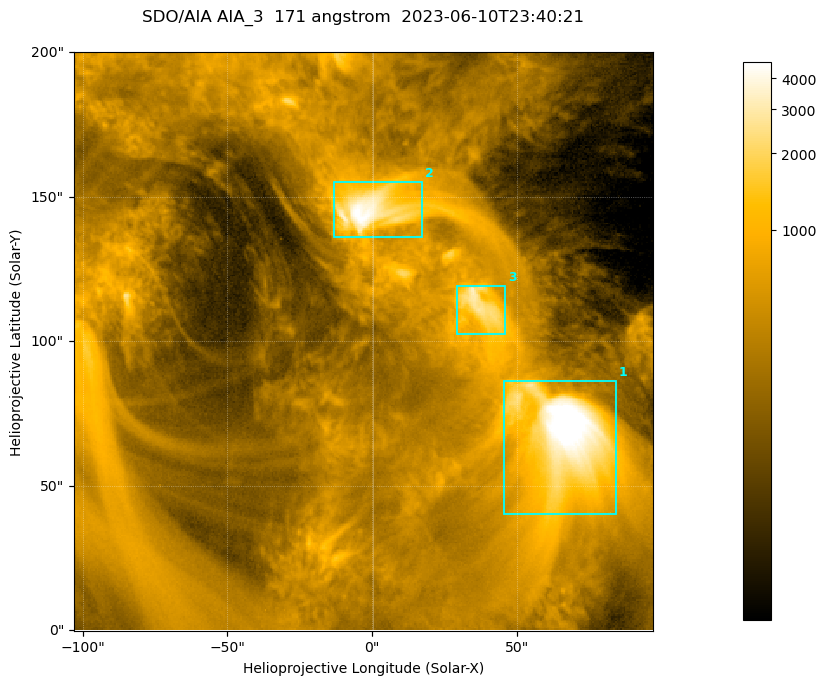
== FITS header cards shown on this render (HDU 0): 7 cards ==
TELESCOP= 'SDO/AIA '           / For AIA: SDO/AIA
INSTRUME= 'AIA_3   '           / For AIA: AIA_ATA1, AIA_ATA2, AIA_ATA3 or AIA_AT
WAVELNTH=                  171 / [angstrom] Wavelength
WAVEUNIT= 'angstrom'           / Wavelength unit: angstrom
DATE-OBS= '2023-06-10T23:40:21.351' / [ISO] Date when observation started; ISO 8
CTYPE1  = 'HPLN-TAN'           / CTYPE1; Typically HPLN
CTYPE2  = 'HPLT-TAN'           / CTYPE2; Typically HPLT

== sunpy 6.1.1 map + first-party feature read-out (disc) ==
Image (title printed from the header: SDO/AIA AIA_3  171 angstrom  2023-06-10T23:40:21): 334 x 334 px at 0.599 arcsec/px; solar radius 945 arcsec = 1577 px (partial field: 1.4% of the solar disc is inside the frame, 100% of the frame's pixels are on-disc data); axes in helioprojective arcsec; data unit not stated in the header (colour bar unlabelled)
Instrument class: DISC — disc imager (sunpy class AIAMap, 171 A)
Bright regions (active regions / flare kernels): reference = the on-disc median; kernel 3 px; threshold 5 sigma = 1090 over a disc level ~352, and >= 1.15x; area >= 111 px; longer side >= 4 px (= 2.4 arcsec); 3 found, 3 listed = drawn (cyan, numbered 1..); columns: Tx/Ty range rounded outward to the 2 arcsec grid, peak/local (2 s.f.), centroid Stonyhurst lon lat
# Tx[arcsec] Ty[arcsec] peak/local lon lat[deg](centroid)
1 44..86 40..86 19 +4 +4
2 -14..18 136..156 14 +0 +9
3 28..46 102..120 8.8 +2 +7